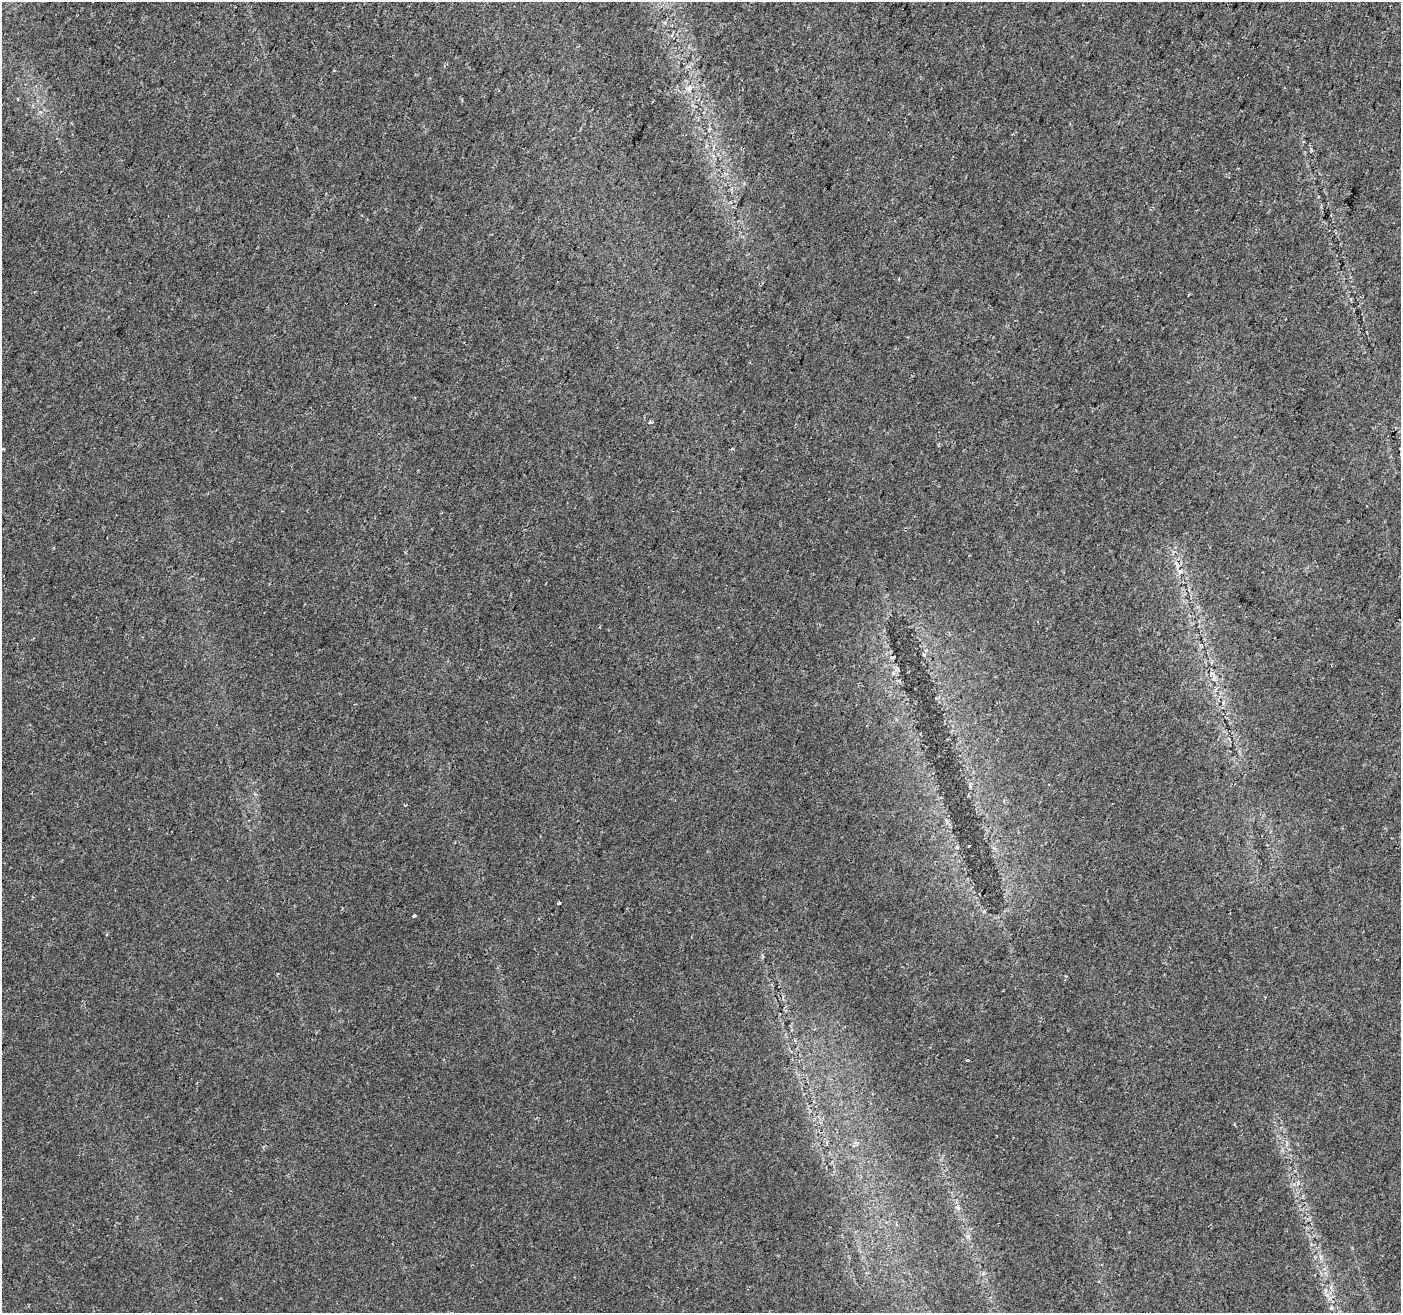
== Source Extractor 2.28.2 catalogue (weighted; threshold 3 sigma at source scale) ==
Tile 10 of 4 x 4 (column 2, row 3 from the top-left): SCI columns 1413-2811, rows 1551-2861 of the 5630 x 5788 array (HDU 1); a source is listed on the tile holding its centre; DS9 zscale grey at full resolution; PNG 1403 x 1315 px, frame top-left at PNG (2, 2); no overlay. Shown black and unused: <1% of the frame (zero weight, under 2 of 3 exposures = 2% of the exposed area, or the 3 px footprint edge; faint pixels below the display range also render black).
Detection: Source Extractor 2.28.2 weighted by HDU 2 'WHT'; one run over the whole footprint, this tile lists its part. Background 0.0647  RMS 0.0089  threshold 0.04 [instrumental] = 3 sigma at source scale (4.5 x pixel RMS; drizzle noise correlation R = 1.50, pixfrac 1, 0.0396/0.0396 arcsec/px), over >= 5 px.
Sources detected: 9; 1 cosmic-ray / hot-pixel residue — not listed; the other 8 listed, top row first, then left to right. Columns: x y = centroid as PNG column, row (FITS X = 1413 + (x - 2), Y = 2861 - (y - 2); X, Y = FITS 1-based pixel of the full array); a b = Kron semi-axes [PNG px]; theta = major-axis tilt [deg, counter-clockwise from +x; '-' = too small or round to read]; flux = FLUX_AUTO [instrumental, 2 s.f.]
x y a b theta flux
689 88 8 6 74 3.2
651 422 4 3 - 2.5
1180 572 6 6 - 2.2
1214 678 7 4 71 1.7
969 846 3 3 - 1.5
559 903 4 3 - 1.4
414 915 3 3 - 1.5
967 1060 3 3 - 1.9